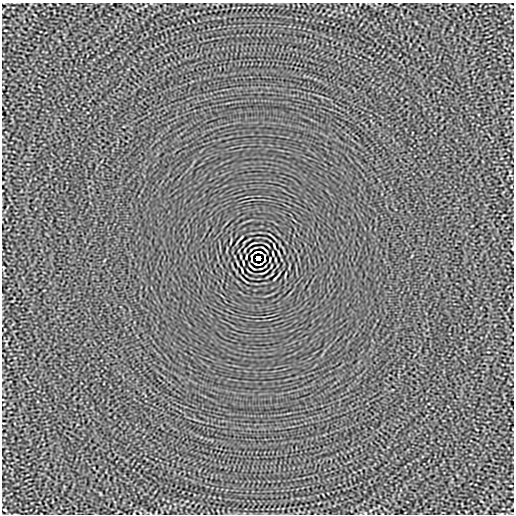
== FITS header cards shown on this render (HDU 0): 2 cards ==
NAXIS1  =                  512
NAXIS2  =                  512

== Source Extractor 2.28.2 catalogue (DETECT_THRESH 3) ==
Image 512 x 512 px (HDU 0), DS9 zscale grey, 1 PNG px = 1 image px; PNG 516 x 516 px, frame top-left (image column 1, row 512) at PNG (2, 3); no overlay
Background -1.92e-05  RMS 0.0015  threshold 0.00442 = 3 sigma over >= 5 px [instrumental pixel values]
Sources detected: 11; all 11 listed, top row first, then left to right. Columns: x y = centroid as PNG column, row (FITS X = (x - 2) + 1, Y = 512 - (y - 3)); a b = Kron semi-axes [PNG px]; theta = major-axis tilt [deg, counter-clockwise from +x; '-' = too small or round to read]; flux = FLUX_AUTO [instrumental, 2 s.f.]
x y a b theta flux
512 6 3 2 - 0.081
256 252 4 2 - 0.097
260 252 5 2 - 0.083
273 253 4 2 - 0.082
258 258 4 4 - 3.8
251 260 3 2 - 0.091
265 260 3 2 - 0.084
243 263 4 2 - 0.082
256 264 6 2 -26 0.094
260 264 4 2 - 0.097
4 510 3 2 - 0.079
At the frame edge (FLAGS 8, measured only in part): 1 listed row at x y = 512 6